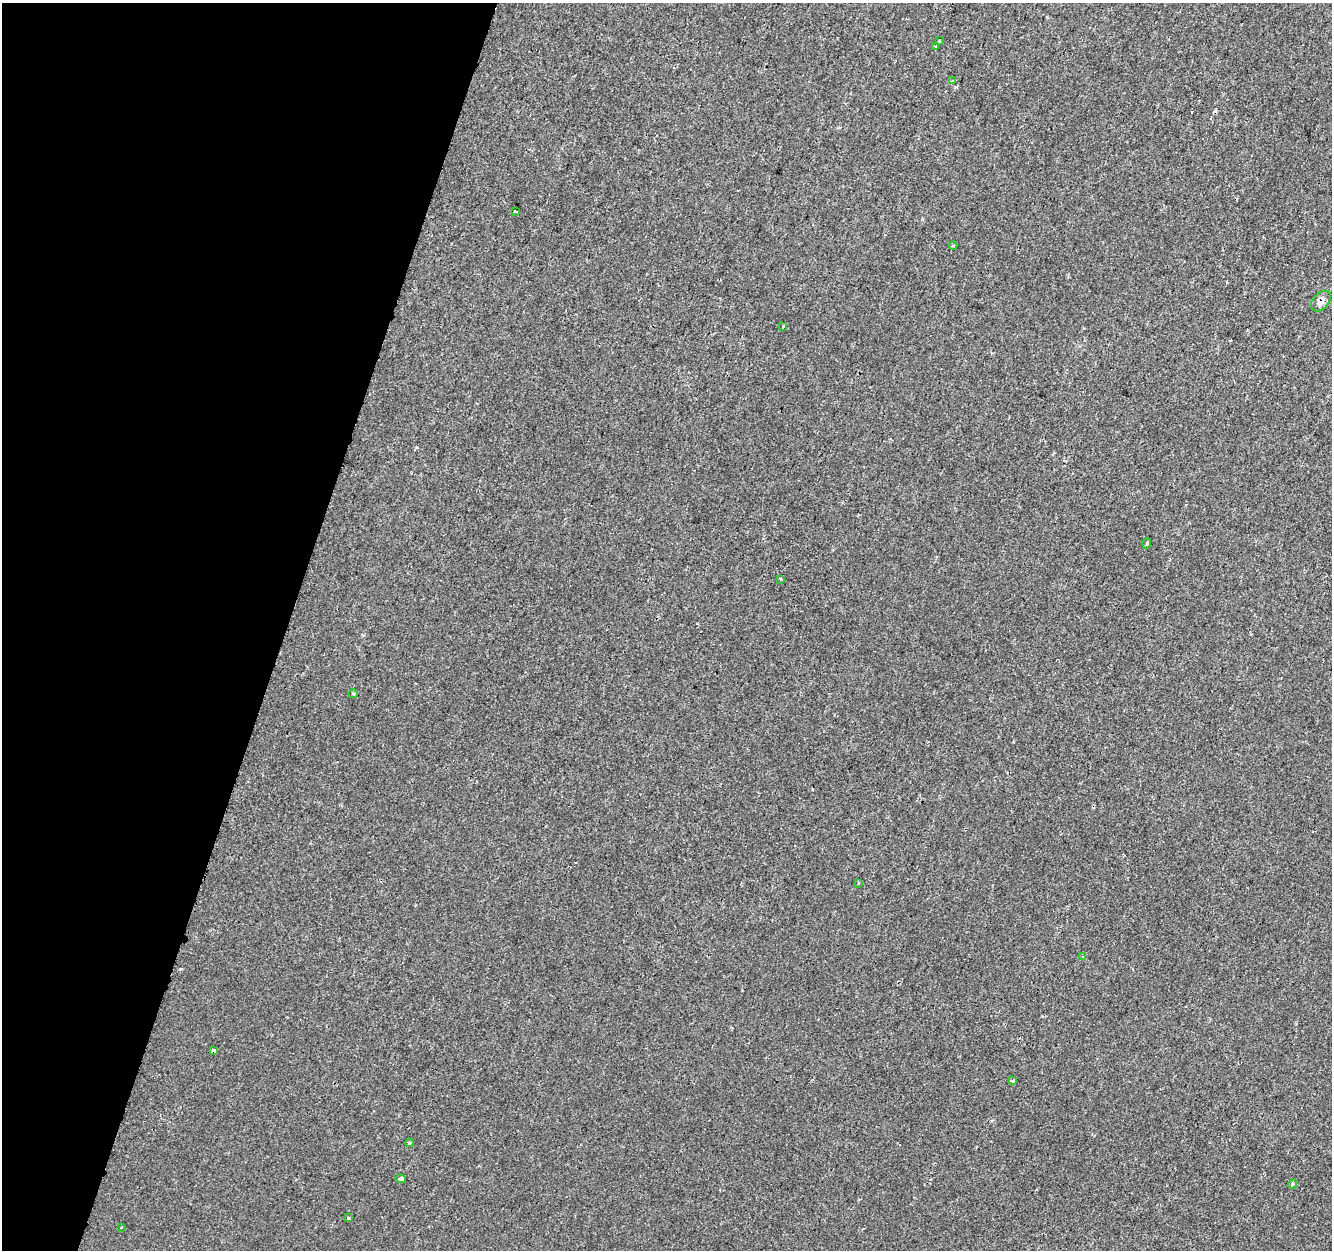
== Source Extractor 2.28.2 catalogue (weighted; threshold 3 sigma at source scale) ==
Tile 9 of 4 x 4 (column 1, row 3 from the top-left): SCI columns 24-1353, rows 1570-2817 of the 5356 x 5574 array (HDU 1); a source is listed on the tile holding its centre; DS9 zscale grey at full resolution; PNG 1334 x 1252 px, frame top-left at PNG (2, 3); each listed source drawn as its Kron ellipse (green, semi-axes under 4 px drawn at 4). Shown black and unused: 21% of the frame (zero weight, under 2 of 3 exposures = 2% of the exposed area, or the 3 px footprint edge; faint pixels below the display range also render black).
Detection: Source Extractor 2.28.2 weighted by HDU 2 'WHT'; one run over the whole footprint, this tile lists its part. Background 1.95e-05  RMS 0.0028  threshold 0.0126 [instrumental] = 3 sigma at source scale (4.5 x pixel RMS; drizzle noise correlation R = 1.50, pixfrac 1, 0.0396/0.0396 arcsec/px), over >= 5 px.
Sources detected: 20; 1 cosmic-ray / hot-pixel residue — neither listed nor drawn; the other 19 listed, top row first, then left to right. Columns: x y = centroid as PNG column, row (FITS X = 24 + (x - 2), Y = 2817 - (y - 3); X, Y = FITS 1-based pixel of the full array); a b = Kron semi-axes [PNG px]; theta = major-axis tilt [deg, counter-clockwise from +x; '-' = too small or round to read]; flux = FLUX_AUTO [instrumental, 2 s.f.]
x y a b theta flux
939 41 3 2 - 0.48
936 47 4 3 - 2.8
952 81 3 3 - 0.23
516 211 3 3 - 0.67
953 246 4 3 - 0.47
1321 301 12 8 46 1.9
783 326 3 2 - 0.41
1147 543 5 3 - 1.7
780 579 3 3 - 0.67
353 694 5 4 - 0.44
858 883 3 3 - 0.3
1083 957 4 4 - 0.42
214 1051 4 3 - 0.64
1012 1081 3 3 - 0.91
409 1143 5 3 - 0.3
401 1179 5 3 - 1
1293 1184 5 3 - 0.46
348 1218 4 3 - 0.31
121 1227 3 2 - 0.31
Overlapping masked pixels (flux is a lower limit): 2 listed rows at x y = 1321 301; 214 1051
Unlisted compact peaks at least as high as the median listed source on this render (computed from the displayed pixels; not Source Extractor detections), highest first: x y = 180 969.